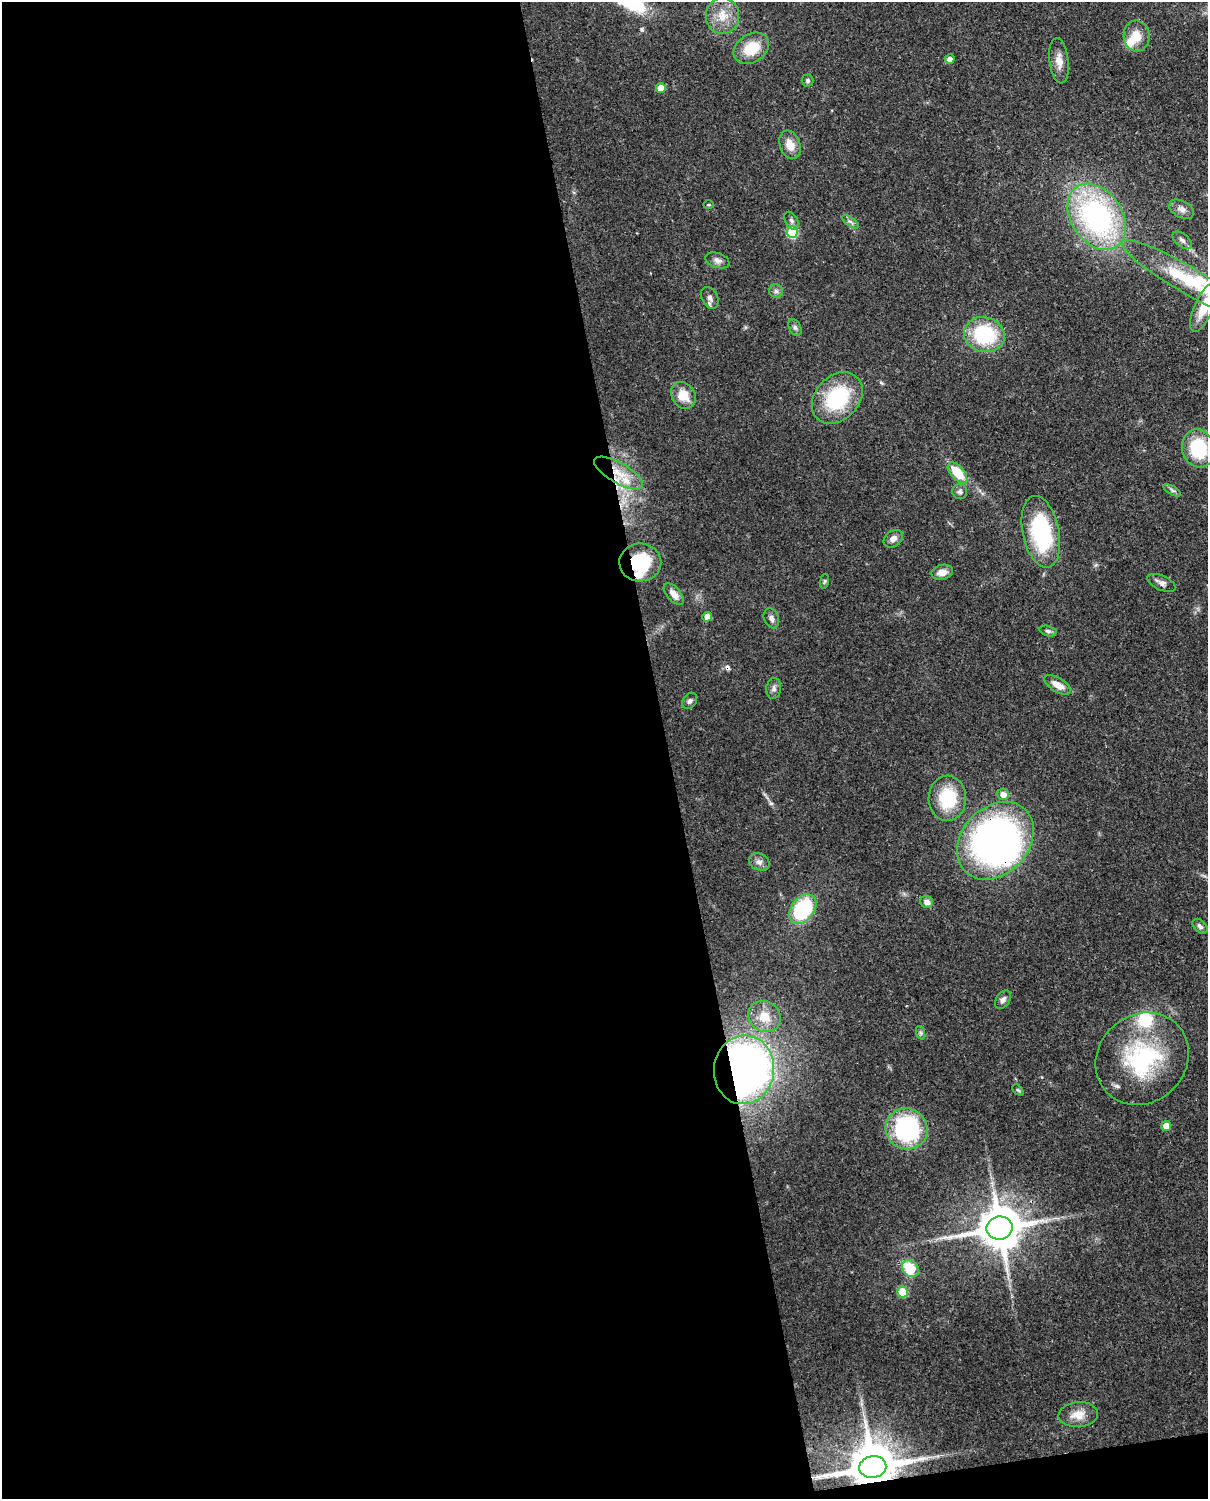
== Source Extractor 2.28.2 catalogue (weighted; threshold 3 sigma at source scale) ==
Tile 9 of 4 x 3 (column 1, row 3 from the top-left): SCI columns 97-1302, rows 161-1657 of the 5007 x 4916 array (HDU 1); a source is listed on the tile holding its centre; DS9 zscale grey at full resolution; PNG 1210 x 1501 px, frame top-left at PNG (2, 2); each listed source drawn as its Kron ellipse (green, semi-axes under 4 px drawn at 4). Shown black and unused: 56% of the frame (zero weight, under 3 of 4 exposures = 7% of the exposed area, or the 3 px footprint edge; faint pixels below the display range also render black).
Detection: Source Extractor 2.28.2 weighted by HDU 2 'WHT'; one run over the whole footprint, this tile lists its part. Background 0.126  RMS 0.0044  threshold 0.02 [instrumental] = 3 sigma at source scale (4.5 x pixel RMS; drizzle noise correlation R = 1.50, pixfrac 1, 0.05/0.05 arcsec/px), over >= 5 px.
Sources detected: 71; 1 inside a brighter object's white glare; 1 cosmic-ray / hot-pixel residue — neither listed nor drawn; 7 inside a brighter listed object's ellipse — not listed separately; the other 62 listed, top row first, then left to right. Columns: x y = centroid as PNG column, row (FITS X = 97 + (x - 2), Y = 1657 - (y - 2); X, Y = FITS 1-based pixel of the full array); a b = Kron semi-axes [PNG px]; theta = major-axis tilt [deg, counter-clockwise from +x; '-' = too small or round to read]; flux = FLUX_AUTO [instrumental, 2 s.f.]
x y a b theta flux
722 16 18 16 -90 8.6
1136 36 15 13 -87 6.6
751 48 19 14 33 13
950 59 5 4 - 2.3
1059 61 23 9 -83 4.5
808 81 6 6 - 0.8
661 88 5 5 - 6.3
790 145 15 10 -71 5.4
708 205 5 4 - 0.64
1181 209 13 8 -29 2.6
1097 217 36 25 -56 91
791 221 10 6 -60 1.4
851 222 10 4 -35 1.2
792 232 5 5 - 30
1182 240 11 6 -40 1.6
717 260 12 7 -19 2
1185 278 72 13 -30 29
776 291 7 6 - 1.3
710 298 11 8 -61 2.2
1204 307 26 9 66 12
795 327 9 5 -63 1.2
984 335 20 17 -16 32
683 395 14 11 -55 7.8
837 398 29 22 47 33
1198 448 19 16 -75 24
619 473 27 10 -30 9.8
957 473 13 6 -49 13
1172 490 10 4 -30 1.1
960 491 7 7 - 1.3
1041 532 36 18 -78 45
893 539 10 7 36 2.4
640 562 21 19 1 22
942 572 11 7 14 3.9
824 581 8 4 81 0.64
1162 583 15 7 -24 2.2
674 594 13 6 -50 3.6
707 617 5 4 - 4.6
771 618 10 7 -69 2
1048 631 8 5 -15 1.1
1057 685 15 7 -31 4.4
774 688 10 7 81 1.7
690 701 9 6 54 1.3
1003 794 6 5 - 3.6
947 798 22 19 88 21
995 841 43 33 46 180
759 862 11 8 -26 2.2
927 902 6 6 - 2.4
803 909 17 11 52 39
1200 926 9 5 -44 1.3
1003 1000 10 6 55 1.7
764 1017 17 15 -34 7.5
921 1033 7 4 -71 0.8
1142 1059 49 43 43 51
744 1070 34 30 84 250
1018 1090 7 4 -43 0.63
1166 1126 5 5 - 6.4
907 1129 21 20 - 56
1000 1228 13 11 11 1800
910 1269 9 7 -46 15
902 1292 5 5 - 15
1078 1415 20 12 4 6.2
873 1467 13 11 10 2300
Overlapping masked pixels (flux is a lower limit): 6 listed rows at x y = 619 473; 640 562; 995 841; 744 1070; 1000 1228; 873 1467
Isophote crosses this tile's border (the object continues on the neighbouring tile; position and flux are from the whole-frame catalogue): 2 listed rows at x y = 1185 278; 1204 307